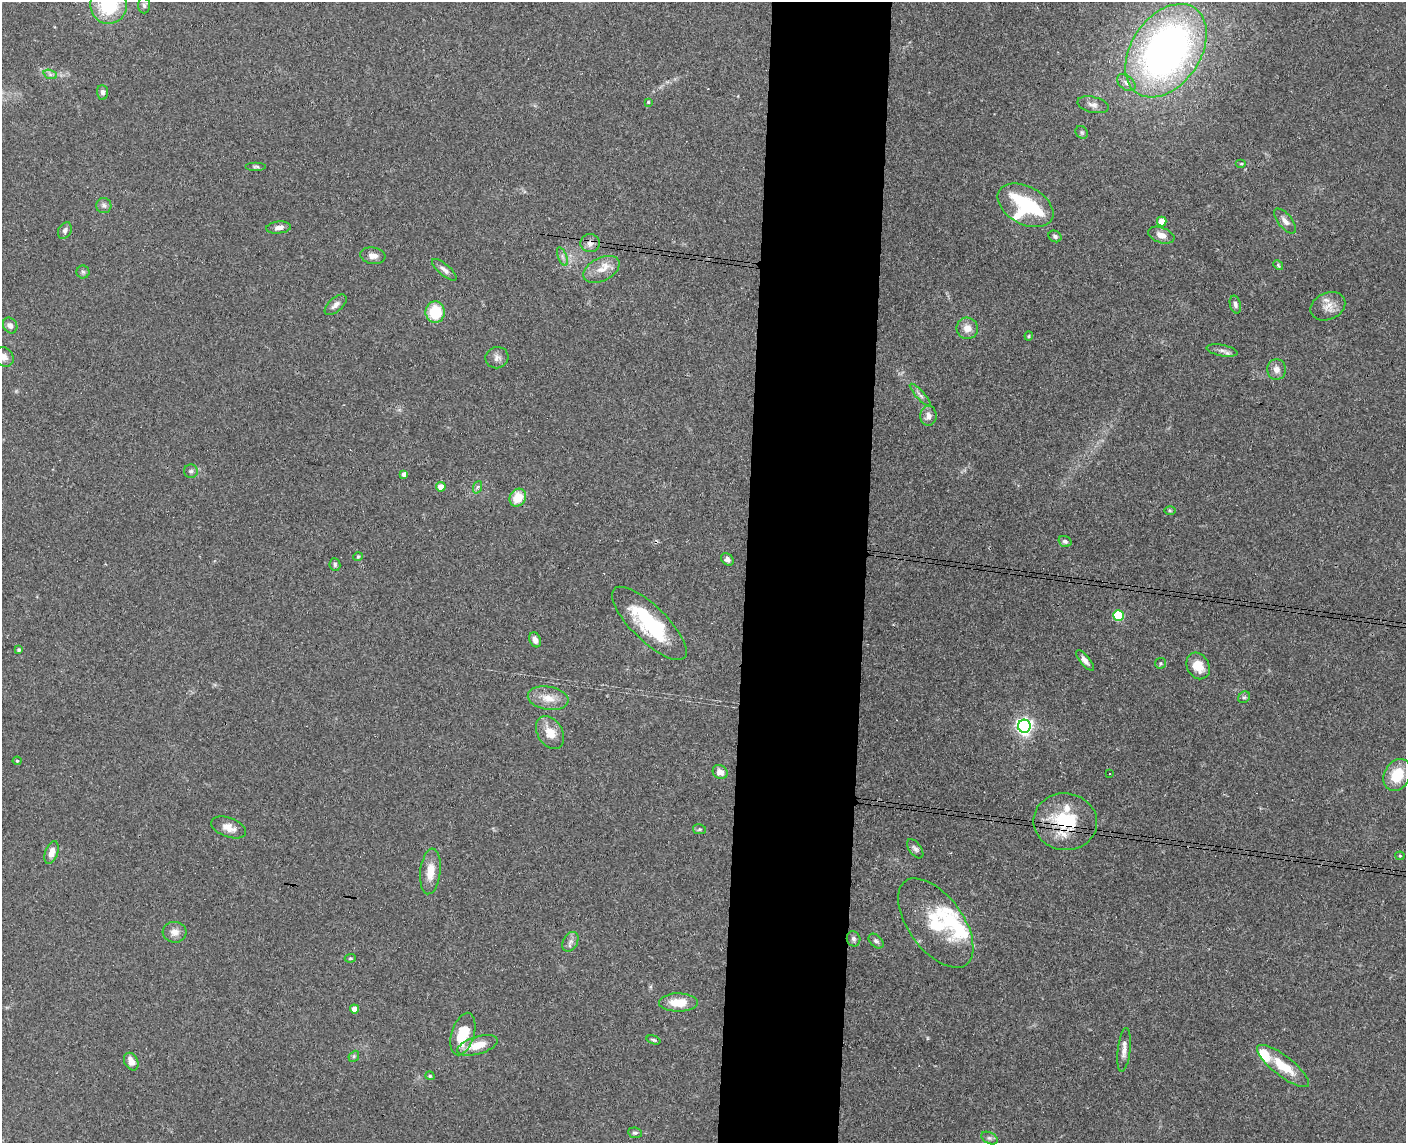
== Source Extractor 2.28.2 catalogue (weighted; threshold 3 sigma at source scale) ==
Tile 5 of 3 x 4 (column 2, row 2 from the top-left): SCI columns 1570-2973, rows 2293-3433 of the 4654 x 4582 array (HDU 1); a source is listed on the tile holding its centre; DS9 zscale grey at full resolution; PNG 1408 x 1145 px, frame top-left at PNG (2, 2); each listed source drawn as its Kron ellipse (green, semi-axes under 4 px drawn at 4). Shown black and unused: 9% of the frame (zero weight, under 3 of 4 exposures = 6% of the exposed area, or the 3 px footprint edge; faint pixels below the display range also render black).
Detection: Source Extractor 2.28.2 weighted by HDU 2 'WHT'; one run over the whole footprint, this tile lists its part. Background 0.138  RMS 0.0068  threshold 0.0308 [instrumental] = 3 sigma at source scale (4.5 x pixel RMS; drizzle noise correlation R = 1.50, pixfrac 1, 0.05/0.05 arcsec/px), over >= 5 px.
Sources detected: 96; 1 inside a brighter object's white glare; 2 cosmic-ray / hot-pixel residue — neither listed nor drawn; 4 inside a brighter listed object's ellipse — not listed separately; the other 89 listed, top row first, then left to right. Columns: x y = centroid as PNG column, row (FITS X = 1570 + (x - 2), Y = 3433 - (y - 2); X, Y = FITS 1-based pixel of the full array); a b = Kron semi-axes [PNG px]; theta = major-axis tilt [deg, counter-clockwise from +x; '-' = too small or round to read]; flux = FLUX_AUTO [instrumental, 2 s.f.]
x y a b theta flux
109 5 19 18 - 38
144 5 8 6 -87 2.2
1166 51 51 34 55 330
50 74 7 4 -19 1.5
1126 83 10 6 -39 2.8
103 92 7 5 -85 2.3
648 102 3 3 - 0.73
1093 105 16 8 -13 3.8
1082 132 7 5 -46 1.3
1241 164 5 3 - 0.7
256 167 10 4 0 1.2
104 205 8 7 - 2.2
1025 205 30 19 -29 66
1285 221 15 7 -50 4
1162 222 5 4 - 11
278 228 12 6 6 3.8
65 230 9 6 61 2.5
1161 235 13 7 -20 5.2
1055 236 7 5 -29 1.5
590 243 9 9 - 3.7
373 256 12 8 -8 4.5
562 257 10 3 -69 1.6
1278 265 5 4 - 0.83
601 269 19 11 27 9
444 270 15 5 -40 3.2
83 272 6 6 - 1.5
1235 304 9 5 -75 2
336 305 13 7 42 3.4
1328 306 18 13 24 7.9
435 312 11 9 -87 24
10 325 8 7 - 3
967 328 11 10 - 6.3
1029 336 4 4 - 0.7
1222 350 15 5 -10 3.1
4 357 11 9 -42 4
497 358 11 10 - 3.6
1276 369 10 9 - 4.5
920 395 15 4 -48 2.4
928 416 10 8 87 3.8
191 471 7 6 - 1.7
404 474 4 4 - 3.9
441 487 5 4 - 11
478 487 6 4 69 1.2
518 498 9 8 - 13
1170 510 5 3 - 0.74
1065 541 6 5 - 1.7
358 557 5 4 - 0.93
727 559 7 5 -48 2.3
335 564 6 5 - 1.4
1118 615 5 5 - 48
649 623 49 17 -45 55
535 640 8 5 -67 3.3
19 650 4 3 - 1.1
1085 660 12 5 -51 3.3
1160 663 6 5 - 1.1
1198 666 14 11 -60 12
1244 697 6 5 - 1.2
548 698 20 11 -9 9.4
1024 726 6 6 - 260
550 733 18 12 -57 10
17 761 4 4 - 0.77
720 772 8 6 -36 4.9
1110 773 3 2 - 0.64
1397 775 17 12 62 19
1065 822 32 28 -7 43
229 827 18 9 -21 6.5
699 829 7 5 -11 1.1
915 849 11 6 -54 2.2
52 853 12 6 72 5.6
1400 856 4 4 - 0.71
430 871 23 10 84 11
936 923 52 27 -54 38
174 932 12 10 -5 5
854 939 7 6 - 1.8
876 941 9 6 -44 2
570 942 10 7 60 3.1
350 958 5 4 - 0.85
678 1002 19 9 0 13
354 1009 4 4 - 6.9
463 1034 22 11 73 23
653 1040 7 4 -18 1.1
477 1045 21 9 16 12
1124 1050 22 6 84 4.9
354 1056 6 4 47 1.2
131 1062 9 6 -63 5.8
1283 1066 32 10 -38 18
430 1076 5 4 - 1.1
635 1133 7 5 -7 1.4
989 1138 9 5 -26 1.8
Overlapping masked pixels (flux is a lower limit): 2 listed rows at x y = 590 243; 1065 822
Isophote crosses this tile's border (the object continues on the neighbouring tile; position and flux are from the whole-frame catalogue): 2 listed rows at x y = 109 5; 4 357